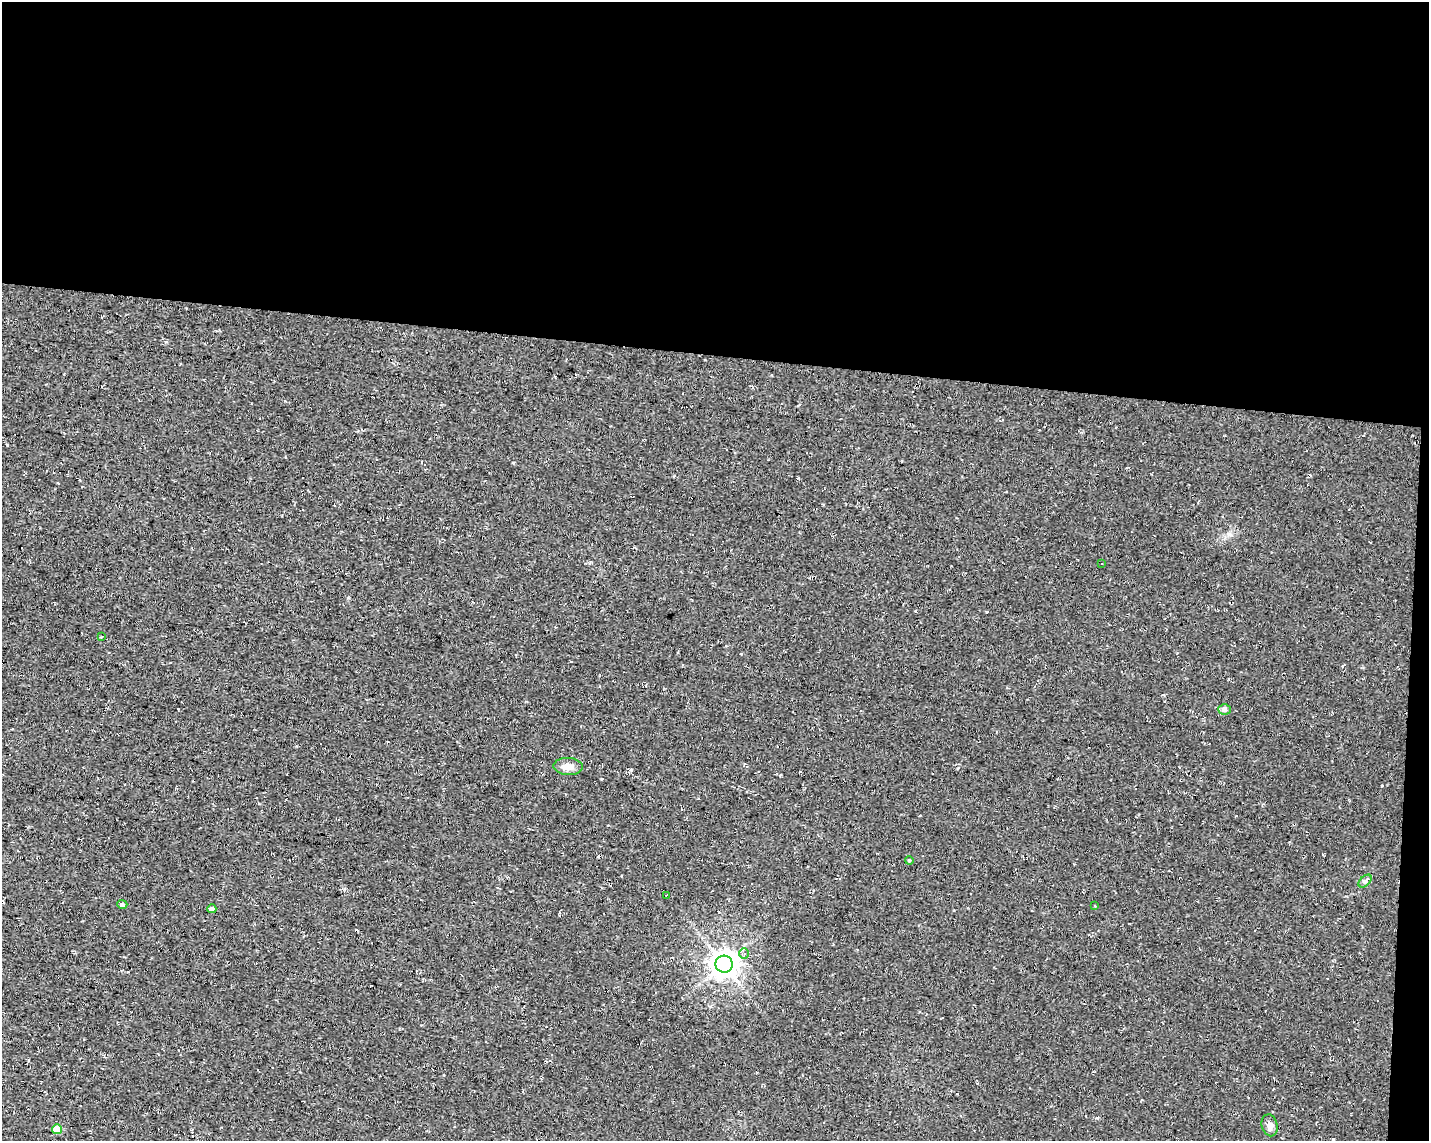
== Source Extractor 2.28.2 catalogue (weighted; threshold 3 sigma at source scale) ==
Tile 3 of 3 x 4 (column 3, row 1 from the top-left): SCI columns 3136-4562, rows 3419-4557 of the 4791 x 4560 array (HDU 1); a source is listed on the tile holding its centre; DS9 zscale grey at full resolution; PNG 1431 x 1143 px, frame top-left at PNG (2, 2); each listed source drawn as its Kron ellipse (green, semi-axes under 4 px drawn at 4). Shown black and unused: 32% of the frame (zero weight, under 2 of 3 exposures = <1% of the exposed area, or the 3 px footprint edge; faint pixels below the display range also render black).
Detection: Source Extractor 2.28.2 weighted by HDU 2 'WHT'; one run over the whole footprint, this tile lists its part. Background 0.012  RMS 0.008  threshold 0.0358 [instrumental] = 3 sigma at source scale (4.5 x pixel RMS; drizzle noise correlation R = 1.50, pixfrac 1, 0.0396/0.0396 arcsec/px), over >= 5 px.
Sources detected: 21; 7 cosmic-ray / hot-pixel residue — neither listed nor drawn; the other 14 listed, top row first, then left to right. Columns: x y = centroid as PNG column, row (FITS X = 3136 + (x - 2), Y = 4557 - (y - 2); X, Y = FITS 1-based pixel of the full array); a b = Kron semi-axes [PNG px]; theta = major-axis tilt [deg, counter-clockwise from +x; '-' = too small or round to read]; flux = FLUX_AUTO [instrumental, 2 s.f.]
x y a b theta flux
1101 563 3 3 - 1.2
102 636 4 2 - 0.72
1225 709 6 5 - 3.6
568 766 15 8 -3 7.1
909 860 4 3 - 0.74
1365 881 8 4 44 1.8
666 895 3 2 - 0.7
122 904 5 4 - 2.3
1095 906 3 2 - 0.67
212 909 4 4 - 3.4
744 954 5 5 - 1.6
724 964 8 8 - 950
1270 1125 11 8 -76 3.4
57 1129 5 5 - 16
Unlisted compact peaks at least as high as the median listed source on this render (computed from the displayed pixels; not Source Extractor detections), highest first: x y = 601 779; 513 463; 1229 534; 166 342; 798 478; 741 654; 958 768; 344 889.